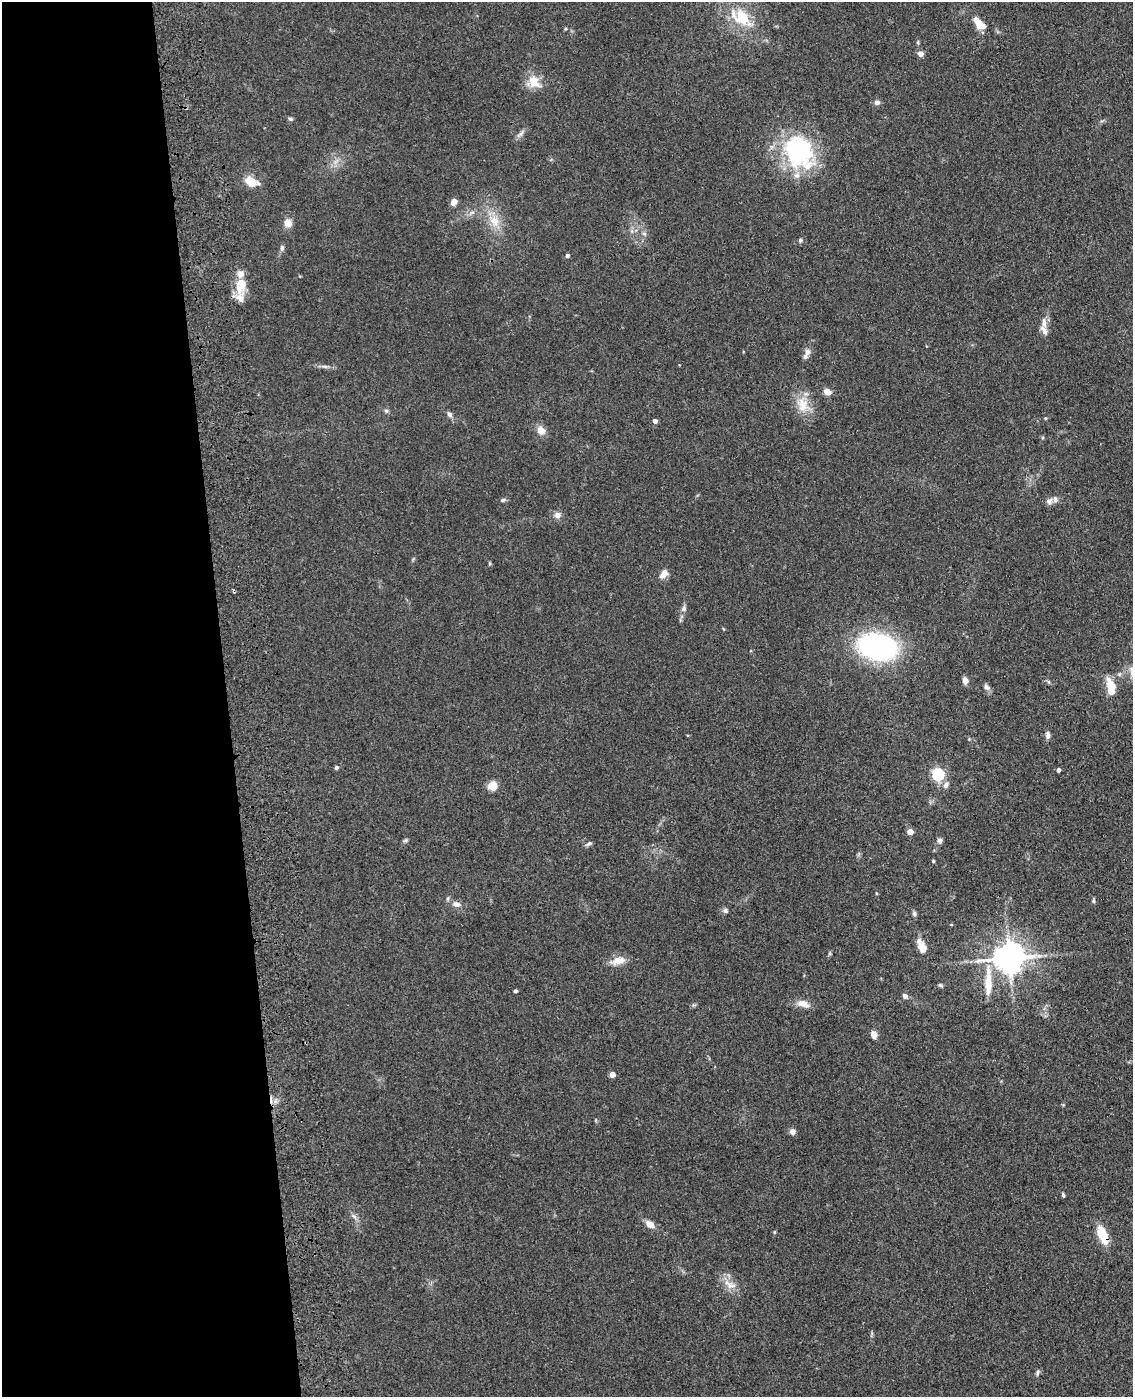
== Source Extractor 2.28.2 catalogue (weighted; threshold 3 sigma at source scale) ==
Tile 5 of 4 x 3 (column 1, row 2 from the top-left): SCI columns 117-1247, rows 1547-2941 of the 4757 x 4590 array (HDU 1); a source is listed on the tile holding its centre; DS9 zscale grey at full resolution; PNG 1135 x 1399 px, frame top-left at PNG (2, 2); no overlay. Shown black and unused: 20% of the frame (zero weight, under 3 of 4 exposures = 6% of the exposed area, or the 3 px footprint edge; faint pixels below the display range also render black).
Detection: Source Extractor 2.28.2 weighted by HDU 2 'WHT'; one run over the whole footprint, this tile lists its part. Background 0.0701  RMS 0.006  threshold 0.0271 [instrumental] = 3 sigma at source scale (4.5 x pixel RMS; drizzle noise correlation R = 1.50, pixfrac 1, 0.05/0.05 arcsec/px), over >= 5 px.
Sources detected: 78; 5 inside a brighter listed object's ellipse — not listed separately; the other 73 listed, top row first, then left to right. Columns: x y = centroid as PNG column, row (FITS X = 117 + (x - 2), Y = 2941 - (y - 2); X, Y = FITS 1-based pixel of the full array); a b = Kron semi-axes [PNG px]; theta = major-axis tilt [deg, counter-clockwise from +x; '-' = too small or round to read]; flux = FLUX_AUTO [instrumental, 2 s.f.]
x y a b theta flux
741 18 30 19 -44 23
979 24 17 8 -48 9.6
920 53 4 4 - 4.8
534 82 20 13 -50 9.5
877 102 8 6 -1 1.9
290 119 6 5 - 1
520 134 16 4 46 2.1
799 152 39 32 -55 73
251 181 13 8 -23 10
453 202 9 7 61 3
494 221 18 13 -51 9.7
288 223 11 10 - 4.1
644 233 7 4 -19 1
800 240 5 4 - 1
282 248 8 5 89 1.5
567 255 4 4 - 1.6
241 285 25 14 84 13
1044 322 17 7 -89 4.1
805 356 10 7 65 2.6
325 366 10 4 -13 1.6
827 392 9 6 -27 3.9
803 405 23 17 -62 12
386 411 6 5 - 1.1
449 414 8 6 -57 1.7
1045 418 4 4 - 0.61
655 421 4 4 - 2.8
541 430 10 9 - 5
502 500 7 5 16 1.1
1049 501 10 8 39 2.3
557 515 9 8 - 2.9
490 563 5 3 - 0.67
664 574 13 8 54 3.8
234 591 6 3 -81 0.7
684 608 9 7 60 1.9
877 647 25 16 -11 160
965 680 7 5 -82 3.6
1111 686 20 10 -62 8.7
986 687 9 7 -39 2.1
1048 735 8 5 88 2.3
969 739 4 4 - 0.55
336 767 5 4 - 1.3
1058 770 4 4 - 2.1
938 774 5 5 - 83
946 785 11 7 61 2.5
492 786 9 9 - 7.2
910 832 4 4 - 7.1
405 840 7 5 21 0.99
940 841 7 7 - 1.7
589 843 9 5 33 1.3
933 861 4 3 - 0.62
448 898 6 4 71 0.84
1093 901 6 4 -83 0.88
457 904 11 7 -10 3.4
725 910 7 6 - 1.3
914 913 7 6 - 1.3
922 948 11 8 -67 7.3
1009 958 9 8 - 1100
618 961 20 9 14 6.5
988 982 42 9 90 14
940 985 6 4 -17 0.98
515 991 4 3 - 1.3
905 996 5 5 - 2.3
803 1004 17 9 -17 5
874 1035 8 7 - 3.2
612 1074 4 4 - 6.5
792 1132 6 6 - 2.8
1063 1195 6 3 -74 0.95
354 1216 9 3 -45 1.4
650 1224 11 7 -39 4.3
774 1232 6 3 71 0.57
1102 1235 19 9 -67 15
731 1285 15 9 -11 5.2
1038 1372 8 5 73 1.3
Overlapping masked pixels (flux is a lower limit): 2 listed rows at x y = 234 591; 1102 1235